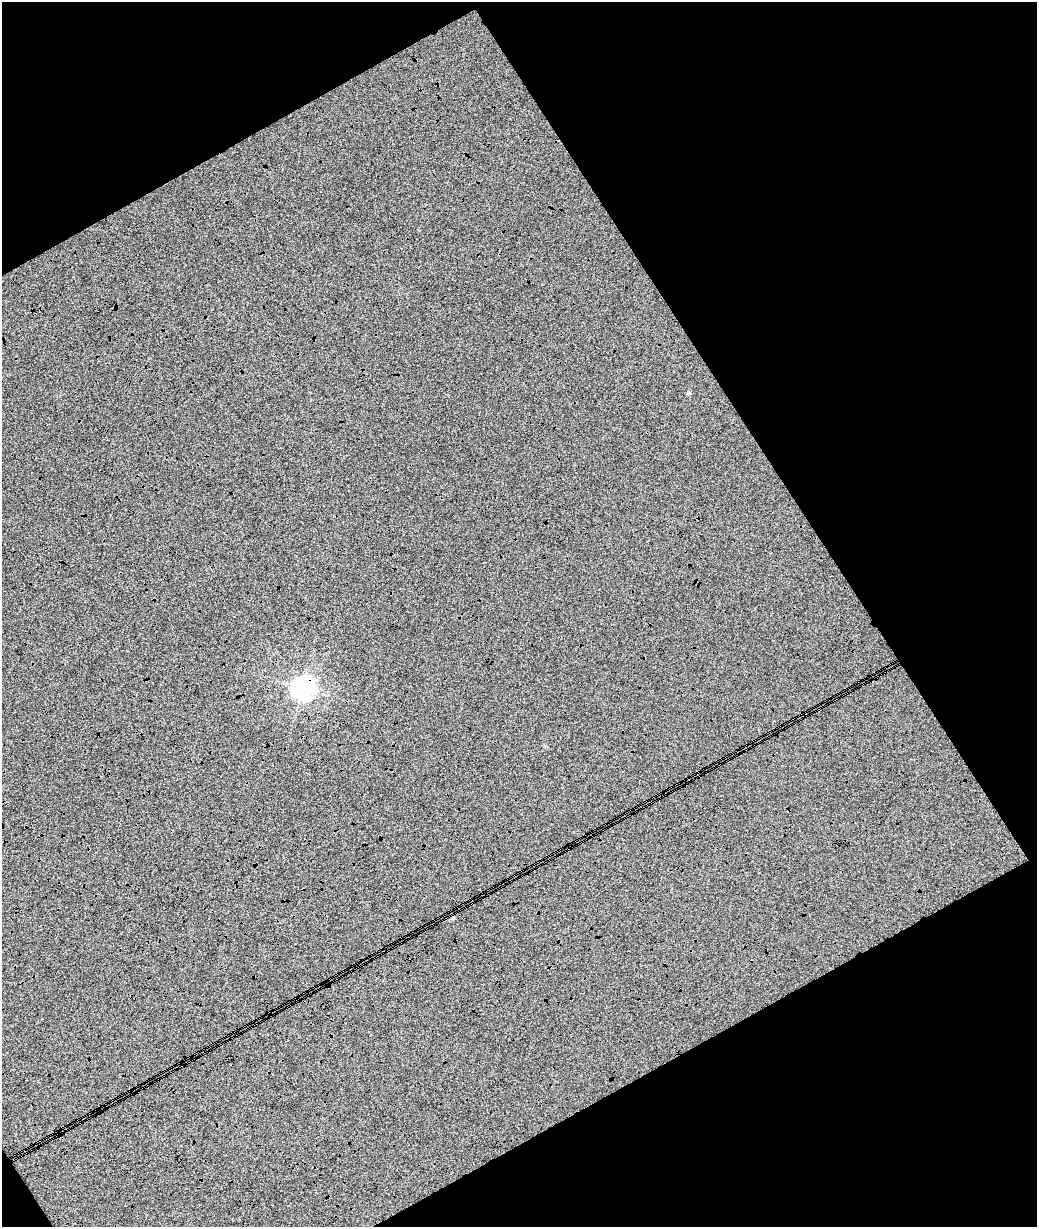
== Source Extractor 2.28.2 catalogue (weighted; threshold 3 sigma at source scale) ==
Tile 3 of 3 x 2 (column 3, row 1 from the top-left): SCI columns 2135-3169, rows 1268-2492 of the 3233 x 2529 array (HDU 1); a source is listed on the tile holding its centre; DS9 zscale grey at full resolution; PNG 1039 x 1229 px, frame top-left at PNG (2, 2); no overlay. Shown black and unused: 35% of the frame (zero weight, under 4 of 8 exposures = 3% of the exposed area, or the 3 px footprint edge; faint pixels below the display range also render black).
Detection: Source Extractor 2.28.2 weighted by HDU 2 'WHT'; one run over the whole footprint, this tile lists its part. Background 0.0178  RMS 0.026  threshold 0.107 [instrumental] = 3 sigma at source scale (4.09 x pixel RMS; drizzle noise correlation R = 1.36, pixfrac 0.8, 0.0396/0.0396 arcsec/px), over >= 5 px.
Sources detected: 3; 1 cosmic-ray / hot-pixel residue — not listed; the other 2 listed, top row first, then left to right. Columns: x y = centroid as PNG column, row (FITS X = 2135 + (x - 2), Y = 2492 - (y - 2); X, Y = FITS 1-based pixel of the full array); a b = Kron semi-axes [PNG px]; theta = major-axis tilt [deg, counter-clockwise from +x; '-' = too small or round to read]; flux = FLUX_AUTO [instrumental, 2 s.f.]
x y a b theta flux
688 393 4 4 - 5.5
302 688 8 7 - 1700
Overlapping masked pixels (flux is a lower limit): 1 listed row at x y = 302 688